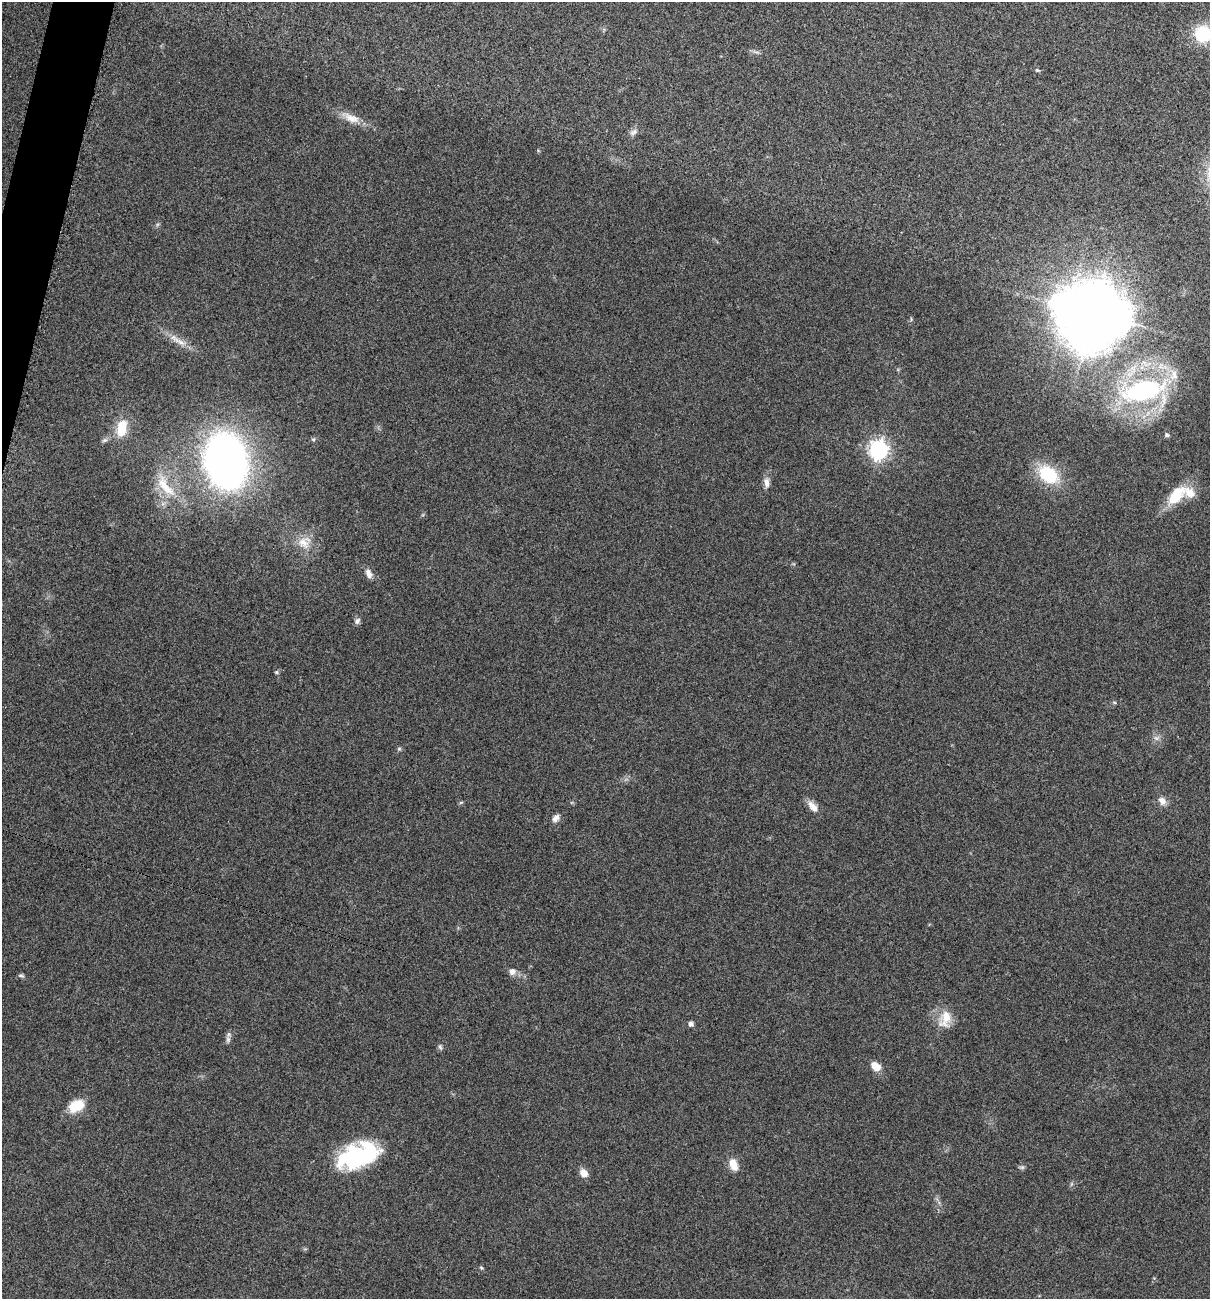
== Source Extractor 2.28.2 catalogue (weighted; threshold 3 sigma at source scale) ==
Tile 11 of 4 x 4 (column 3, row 3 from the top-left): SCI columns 2552-3759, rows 1310-2606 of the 5229 x 5204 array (HDU 1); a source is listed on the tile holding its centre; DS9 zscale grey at full resolution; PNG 1212 x 1301 px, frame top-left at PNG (2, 2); no overlay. Shown black and unused: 1% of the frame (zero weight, under 3 of 5 exposures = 1% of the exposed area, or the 3 px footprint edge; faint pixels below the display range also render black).
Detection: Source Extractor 2.28.2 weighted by HDU 2 'WHT'; one run over the whole footprint, this tile lists its part. Background 0.0808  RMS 0.0079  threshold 0.0358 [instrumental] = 3 sigma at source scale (4.5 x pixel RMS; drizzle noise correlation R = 1.50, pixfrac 1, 0.05/0.05 arcsec/px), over >= 5 px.
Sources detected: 50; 5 inside a brighter object's white glare — not listed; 5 inside a brighter listed object's ellipse — not listed separately; the other 40 listed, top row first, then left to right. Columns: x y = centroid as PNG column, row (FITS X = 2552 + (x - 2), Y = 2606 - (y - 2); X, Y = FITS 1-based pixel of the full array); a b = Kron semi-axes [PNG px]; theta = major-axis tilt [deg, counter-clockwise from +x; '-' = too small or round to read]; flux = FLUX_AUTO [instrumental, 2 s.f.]
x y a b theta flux
1203 34 16 16 - 36
1037 70 6 5 - 1.2
351 118 24 10 -25 10
633 132 12 7 27 3.2
1068 307 12 10 76 1100
179 341 26 6 -26 8.4
1143 391 53 23 13 120
122 428 19 11 77 19
1167 435 6 5 - 1.6
313 439 6 4 -18 0.99
878 450 8 7 - 360
225 460 33 25 -78 630
1048 474 19 13 -36 44
766 482 13 7 -82 4.5
165 486 39 13 -53 24
1176 495 23 12 48 26
304 542 19 18 - 14
369 574 12 7 -69 4.6
357 621 9 6 52 2.4
276 672 5 5 - 1.1
1114 702 5 3 - 0.89
1156 738 8 4 -1 2
399 749 6 5 - 1.2
1162 801 12 9 -57 5
461 802 6 4 19 0.94
811 805 12 8 -55 5.7
556 818 10 7 52 3.7
512 971 9 9 - 4
21 976 9 3 -5 1.3
945 1018 25 14 74 15
691 1024 5 5 - 3.5
228 1039 8 6 76 2.2
440 1047 7 4 -46 1.5
876 1066 11 8 -39 9.5
76 1106 20 12 28 17
355 1156 42 25 61 57
733 1165 15 9 -70 9
1022 1167 8 5 -7 1.5
584 1173 11 9 -47 5.7
481 1268 5 4 - 0.97
Isophote crosses this tile's border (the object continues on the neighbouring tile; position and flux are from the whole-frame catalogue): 1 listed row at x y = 1203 34